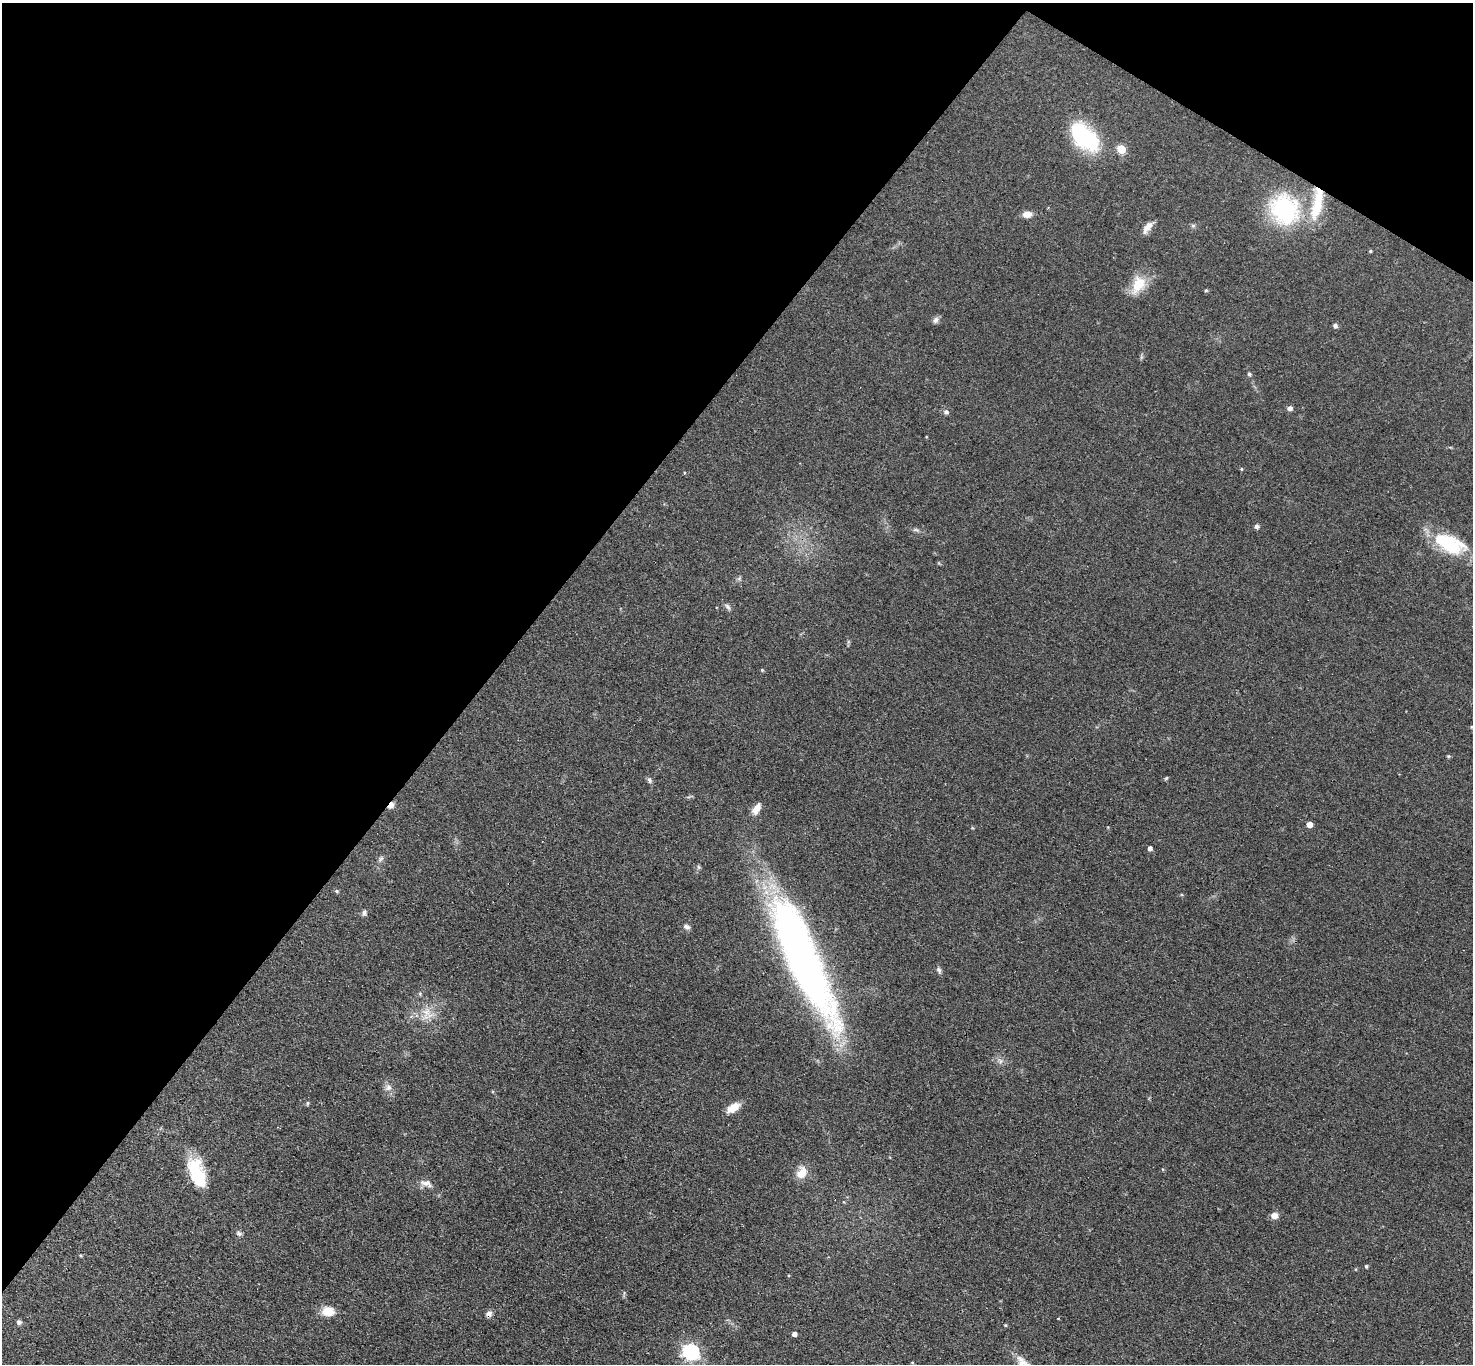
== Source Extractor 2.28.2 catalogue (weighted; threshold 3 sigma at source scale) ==
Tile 2 of 4 x 4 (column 2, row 1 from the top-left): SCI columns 1518-2988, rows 4395-5756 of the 6061 x 6051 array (HDU 1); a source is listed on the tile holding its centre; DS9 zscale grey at full resolution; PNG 1475 x 1366 px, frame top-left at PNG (2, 3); no overlay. Shown black and unused: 36% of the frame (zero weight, under 3 of 4 exposures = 1% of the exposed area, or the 3 px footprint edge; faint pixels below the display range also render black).
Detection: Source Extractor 2.28.2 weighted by HDU 2 'WHT'; one run over the whole footprint, this tile lists its part. Background 0.12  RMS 0.0068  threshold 0.0307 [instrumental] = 3 sigma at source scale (4.5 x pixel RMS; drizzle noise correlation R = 1.50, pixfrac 1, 0.05/0.05 arcsec/px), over >= 5 px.
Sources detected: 57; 1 cosmic-ray / hot-pixel residue — not listed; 2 inside a brighter listed object's ellipse — not listed separately; the other 54 listed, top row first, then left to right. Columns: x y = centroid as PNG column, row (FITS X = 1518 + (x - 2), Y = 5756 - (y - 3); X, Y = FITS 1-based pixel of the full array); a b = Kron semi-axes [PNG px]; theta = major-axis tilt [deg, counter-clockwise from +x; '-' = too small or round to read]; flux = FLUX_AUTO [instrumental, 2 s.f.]
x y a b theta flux
1084 137 33 18 -43 64
1121 149 5 5 - 24
1317 204 45 12 79 26
1284 209 25 22 -62 89
1027 214 9 7 4 5.5
1193 225 7 4 0 1.2
1147 227 16 7 52 5.5
1370 251 4 4 - 0.74
1138 285 26 16 61 16
1206 290 4 4 - 0.8
935 320 10 7 64 2.2
1335 326 6 5 - 1.9
1249 374 5 5 - 1
1290 408 6 5 - 2.5
946 412 7 6 - 2
1241 469 4 4 - 0.68
1257 526 5 5 - 2
916 530 11 4 -15 1.7
1449 544 41 20 -24 39
739 578 7 4 1 1.2
727 606 10 4 -45 1.8
762 670 4 4 - 0.78
1472 727 5 4 - 0.76
1448 756 5 4 - 0.86
649 780 8 6 -64 1.7
391 805 8 5 57 4.6
755 810 12 9 72 4.7
1309 824 4 4 - 6.4
1150 848 4 4 - 2.4
381 859 10 5 45 1.8
698 867 7 4 -89 1.1
336 891 5 4 - 0.96
364 913 8 5 67 1.7
687 927 10 6 -17 2.1
803 958 142 30 -66 360
939 970 8 6 -62 1.9
427 1014 21 14 -77 11
1000 1061 8 5 -60 2.1
388 1087 10 8 39 3.5
307 1103 5 4 - 0.93
733 1108 18 8 32 7.9
194 1168 28 23 80 24
802 1173 15 11 63 8.3
426 1183 17 8 -16 4.5
1274 1216 8 7 - 4.1
239 1233 8 7 - 1.8
80 1255 4 3 - 0.66
1366 1266 5 3 - 0.93
328 1311 14 11 -4 10
489 1313 9 7 40 2.6
19 1322 6 6 - 1.8
1005 1325 4 3 - 0.63
794 1334 4 4 - 3.3
691 1352 7 6 - 200
Overlapping masked pixels (flux is a lower limit): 4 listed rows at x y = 1317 204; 391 805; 803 958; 489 1313
Isophote crosses this tile's border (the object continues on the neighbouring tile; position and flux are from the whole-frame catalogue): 1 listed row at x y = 1472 727